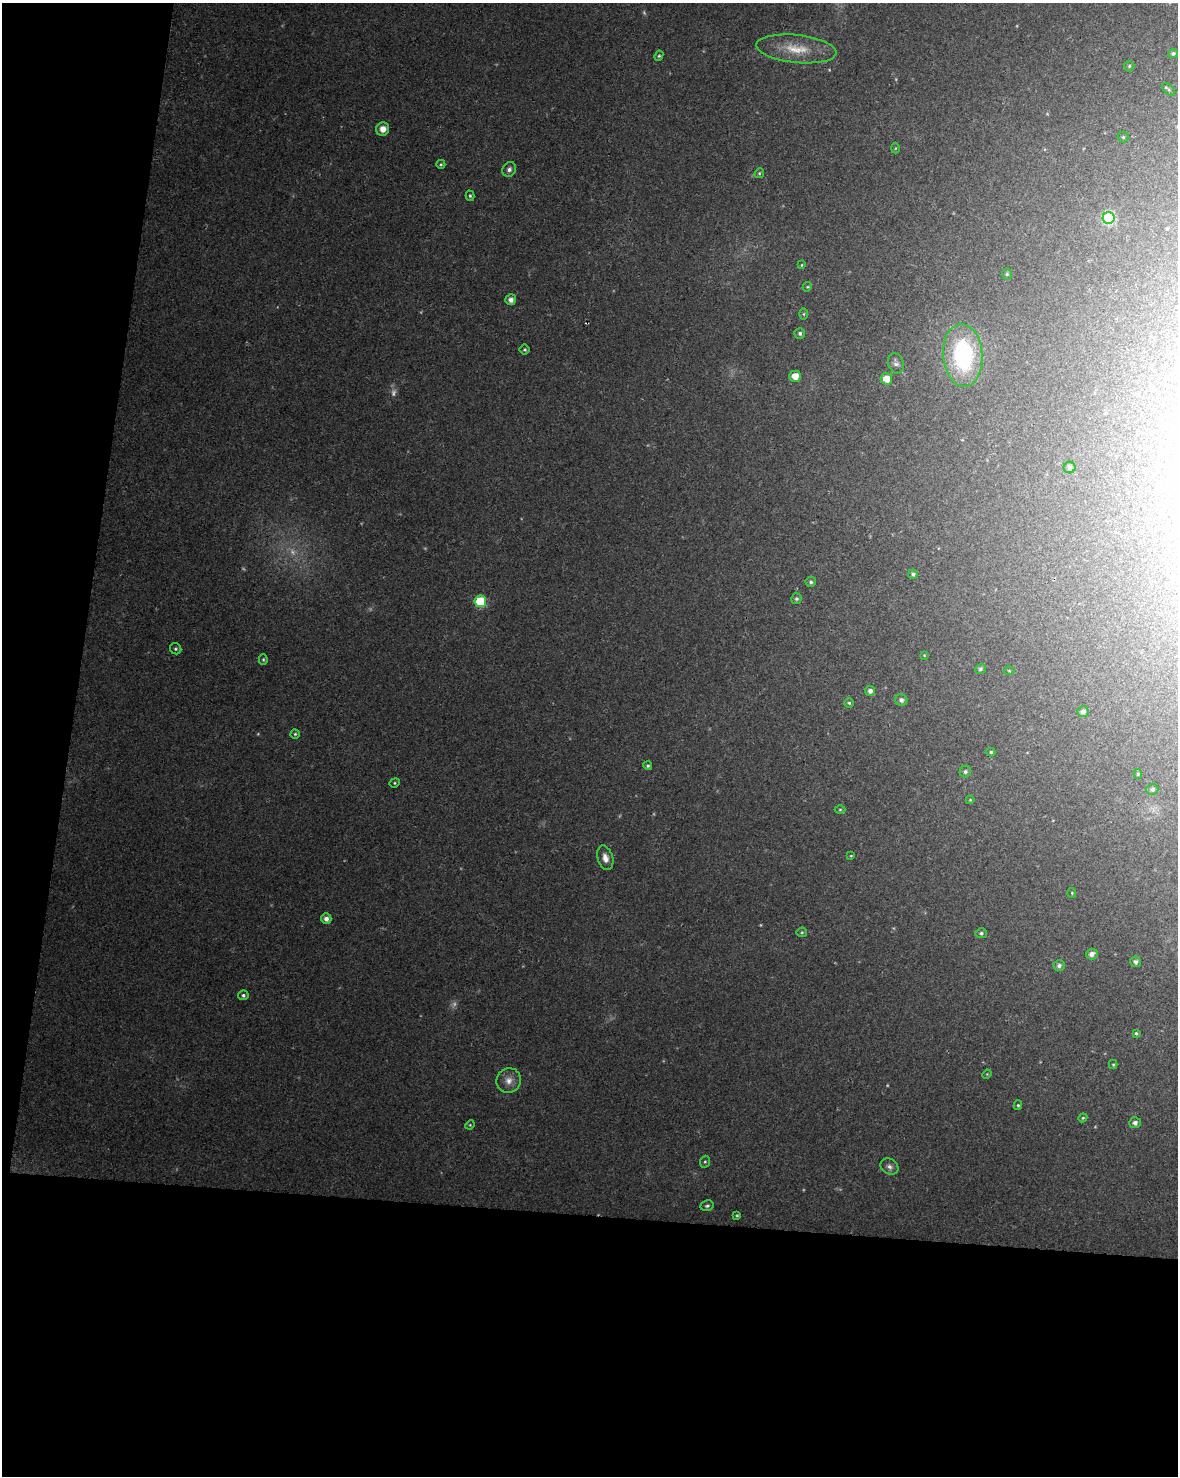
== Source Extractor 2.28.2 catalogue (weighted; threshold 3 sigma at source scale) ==
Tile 9 of 4 x 3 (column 1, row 3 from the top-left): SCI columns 10-1185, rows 287-1760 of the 4715 x 4936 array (HDU 1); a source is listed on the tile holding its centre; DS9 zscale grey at full resolution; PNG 1180 x 1478 px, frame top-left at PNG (2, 3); each listed source drawn as its Kron ellipse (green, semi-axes under 4 px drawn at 4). Shown black and unused: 24% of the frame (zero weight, under 2 of 3 exposures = <1% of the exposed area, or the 3 px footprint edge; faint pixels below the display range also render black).
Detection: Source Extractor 2.28.2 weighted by HDU 2 'WHT'; one run over the whole footprint, this tile lists its part. Background 0.0562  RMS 0.0069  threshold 0.0308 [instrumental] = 3 sigma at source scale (4.5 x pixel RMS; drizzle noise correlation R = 1.50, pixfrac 1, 0.0396/0.0396 arcsec/px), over >= 5 px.
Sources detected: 79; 9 too faint to see at this stretch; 1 cosmic-ray / hot-pixel residue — neither listed nor drawn; the other 69 listed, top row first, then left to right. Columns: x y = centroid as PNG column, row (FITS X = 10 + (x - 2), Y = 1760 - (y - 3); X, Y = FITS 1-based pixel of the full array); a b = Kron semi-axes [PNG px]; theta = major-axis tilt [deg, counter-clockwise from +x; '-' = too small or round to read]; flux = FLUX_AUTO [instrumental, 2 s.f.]
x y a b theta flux
796 49 40 14 -6 21
1173 53 5 4 - 1.6
659 56 5 4 - 0.97
1129 66 5 5 - 1.1
1169 90 8 5 -46 1.3
383 129 6 6 - 6.1
1123 137 5 5 - 1.1
895 148 5 3 - 0.68
441 164 4 4 - 0.97
509 169 8 6 59 2.6
759 173 5 4 - 0.98
470 196 5 4 - 1.1
1109 218 6 6 - 68
802 265 4 3 - 0.72
1007 274 6 5 - 0.98
807 287 5 3 - 0.71
511 300 5 5 - 3.5
804 314 5 3 - 0.82
800 333 5 5 - 1.6
525 350 5 5 - 1.2
963 355 31 19 -86 86
896 363 10 7 -70 2.6
795 376 6 5 - 8
886 379 6 6 - 8.9
1069 468 6 6 - 1.6
913 574 4 4 - 1.7
811 582 5 5 - 1.5
796 599 5 5 - 1.6
480 601 6 6 - 36
176 649 6 5 - 1.3
924 655 3 3 - 0.48
263 659 5 4 - 0.91
981 669 5 5 - 1.6
1009 671 5 3 - 0.61
870 691 5 5 - 2.9
901 700 6 6 - 2.4
849 703 4 4 - 1.1
1083 712 5 5 - 2.7
295 734 4 4 - 1
991 752 4 4 - 1.1
648 766 4 4 - 1.2
965 771 6 5 - 1.6
1138 774 5 4 - 1.1
395 783 5 4 - 0.89
1152 789 6 5 - 1.6
970 800 4 4 - 0.68
840 810 5 3 - 0.86
851 856 4 3 - 0.66
605 858 12 7 -74 5.3
1072 893 5 4 - 0.75
326 919 5 5 - 3.3
802 932 5 5 - 0.94
981 933 6 5 - 1.4
1092 954 6 5 - 3.5
1135 962 5 5 - 2
1059 966 5 5 - 2.4
243 995 5 5 - 1.7
1136 1033 4 3 - 0.99
1113 1065 4 4 - 0.72
987 1074 5 4 - 0.71
509 1081 12 12 - 6.2
1018 1105 5 4 - 1
1083 1118 4 4 - 0.76
1135 1123 6 5 - 2.8
470 1125 5 4 - 0.74
705 1162 6 5 - 1.1
890 1167 9 7 -34 2.8
707 1206 7 5 11 1.6
737 1215 4 3 - 0.81